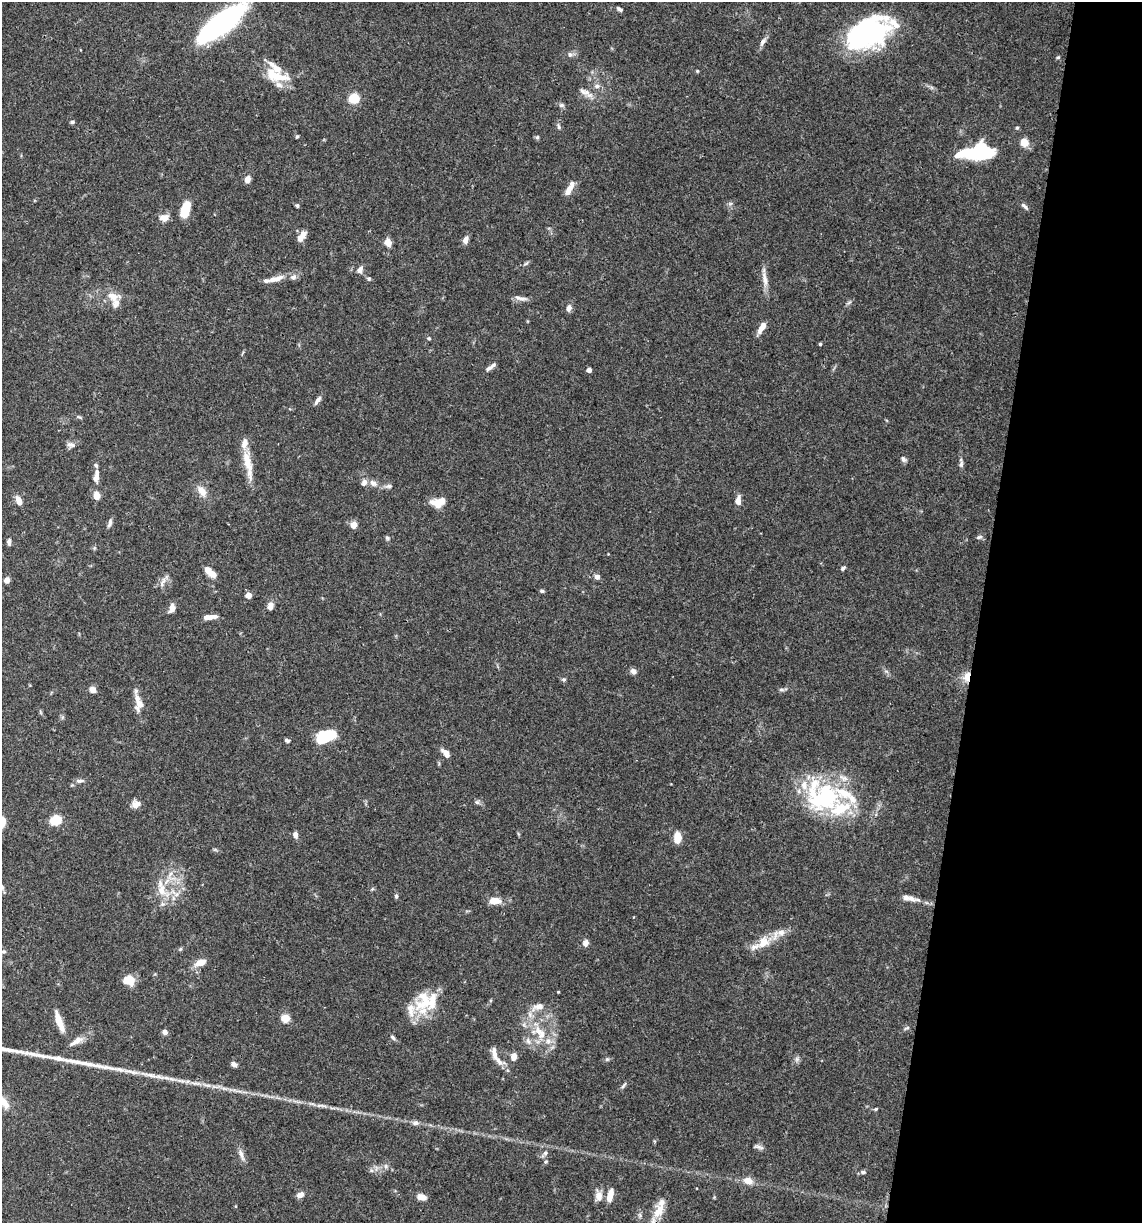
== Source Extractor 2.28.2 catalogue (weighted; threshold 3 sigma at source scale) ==
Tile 8 of 4 x 4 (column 4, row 2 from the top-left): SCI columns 3656-4795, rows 2447-3667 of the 4913 x 4894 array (HDU 1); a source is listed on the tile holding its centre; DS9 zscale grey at full resolution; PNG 1144 x 1225 px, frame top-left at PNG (2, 2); no overlay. Shown black and unused: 14% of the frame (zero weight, under 3 of 4 exposures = <1% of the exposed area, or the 3 px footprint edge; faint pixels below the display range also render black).
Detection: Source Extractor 2.28.2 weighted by HDU 2 'WHT'; one run over the whole footprint, this tile lists its part. Background 0.062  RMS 0.003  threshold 0.0136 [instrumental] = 3 sigma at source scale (4.5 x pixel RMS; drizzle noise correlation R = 1.50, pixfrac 1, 0.05/0.05 arcsec/px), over >= 5 px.
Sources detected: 165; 3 inside a brighter object's white glare — not listed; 28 inside a brighter listed object's ellipse — not listed separately; the other 134 listed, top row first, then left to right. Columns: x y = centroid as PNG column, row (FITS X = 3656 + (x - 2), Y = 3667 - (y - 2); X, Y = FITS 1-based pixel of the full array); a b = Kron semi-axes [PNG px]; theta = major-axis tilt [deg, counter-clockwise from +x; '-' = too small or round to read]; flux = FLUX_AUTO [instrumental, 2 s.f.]
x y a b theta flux
619 9 8 4 -28 0.68
224 21 40 13 37 81
867 32 44 27 29 51
763 42 12 6 52 1.2
570 54 8 6 57 0.89
1058 57 5 4 - 0.35
697 71 4 4 - 0.31
277 76 35 14 -18 8.1
597 86 7 6 - 0.93
582 91 13 7 -37 1.6
354 98 6 6 - 12
561 105 8 6 -14 0.7
72 122 5 4 - 0.47
559 127 7 4 -73 0.6
1017 127 5 4 - 0.4
297 136 5 4 - 0.34
537 137 6 5 - 0.44
1024 142 7 7 - 3.8
977 152 31 13 8 30
247 179 9 7 70 1.5
569 189 16 7 59 2.3
297 206 5 4 - 0.45
1024 206 12 5 -44 0.84
185 210 18 9 71 5.6
164 218 12 9 8 2.1
302 236 13 6 54 2.4
465 240 8 6 71 1.6
388 242 8 6 -65 2.6
526 263 8 3 45 0.44
360 270 9 6 63 1.3
276 279 22 7 15 2.9
369 279 5 5 - 0.47
765 279 22 6 -79 2.5
112 296 21 13 -23 4.3
521 299 17 5 -4 1.4
569 308 7 5 79 1.5
762 328 14 6 58 2.5
429 338 5 4 - 0.44
820 344 3 3 - 0.46
491 367 16 4 36 1.2
589 370 4 4 - 1.7
318 400 13 5 54 1.2
79 417 7 3 -31 0.4
71 445 12 7 -8 1.2
903 459 8 6 -58 0.86
247 462 36 9 -76 6.4
961 464 10 5 80 0.83
96 476 18 7 83 2.2
373 483 12 8 -30 1.7
389 486 10 5 5 0.87
202 491 14 9 -54 2.9
96 496 10 7 -80 2
738 500 10 6 87 1.7
19 501 10 5 -71 2.7
438 502 17 10 12 4.1
110 523 11 5 71 0.97
353 525 4 4 - 4.9
979 537 9 5 16 0.68
387 538 6 5 - 0.52
9 542 9 4 -89 0.85
843 568 6 4 38 0.58
212 574 10 7 -25 2.2
597 577 4 4 - 1.9
7 580 4 4 - 3.7
163 582 16 5 66 1.3
542 591 5 5 - 0.49
248 595 4 4 - 4.3
270 606 8 6 74 1.7
172 608 12 6 78 1.6
210 617 13 5 9 2.3
633 671 7 6 - 1.2
967 677 13 8 80 3.1
564 679 6 5 - 0.52
92 690 7 6 - 2
781 690 8 4 -8 0.59
139 704 14 9 -62 2.8
325 737 18 13 6 9.1
287 740 6 4 -20 0.61
446 753 13 6 -50 1.7
844 778 14 6 -22 1.8
80 781 12 5 2 0.97
823 801 55 23 -18 27
477 802 7 5 -43 0.59
136 804 11 9 22 1.9
56 820 9 7 24 8.5
295 835 8 5 -83 1.2
677 837 11 7 89 3.9
2 887 7 5 -72 0.65
372 889 5 4 - 0.37
162 890 17 11 -75 4.5
176 894 15 7 -36 2.1
396 896 6 5 - 0.55
911 898 13 7 -29 1.8
495 901 11 6 -1 4.4
781 932 12 8 7 2.3
763 942 19 13 58 5.1
585 943 7 6 - 1.6
3 951 6 5 - 0.52
200 962 11 7 16 3.3
128 980 10 8 6 6.3
558 992 3 3 - 0.25
426 1003 22 14 36 7.7
538 1006 17 9 18 2.7
285 1018 5 5 - 13
59 1022 27 7 -71 3.9
907 1028 9 4 26 0.55
538 1031 13 9 -70 3.3
165 1032 5 4 - 1.6
393 1037 9 5 -49 0.64
78 1040 14 9 25 2.2
528 1041 10 6 -68 1.2
548 1041 9 8 - 1.8
514 1056 7 6 - 2.3
607 1059 5 5 - 0.43
797 1059 7 4 90 0.72
499 1061 18 8 -35 2.2
234 1064 6 5 - 1.2
133 1072 13 5 -1 1.4
159 1077 17 4 -15 2
196 1084 18 4 -6 2
624 1085 11 3 53 0.63
4 1102 18 9 -47 3.6
876 1109 5 4 - 0.43
415 1123 8 6 -2 1.1
759 1147 15 4 -18 0.9
545 1153 8 6 63 0.95
241 1154 16 5 -69 1.7
863 1172 7 5 1 0.62
748 1181 10 8 -13 2.7
300 1195 7 5 23 2
599 1196 13 8 -87 2.3
610 1196 16 7 77 2.8
422 1197 10 6 -12 2.3
659 1211 22 11 63 5
Overlapping masked pixels (flux is a lower limit): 1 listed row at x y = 967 677
Isophote crosses this tile's border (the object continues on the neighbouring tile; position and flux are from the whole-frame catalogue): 3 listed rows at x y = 224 21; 2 887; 4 1102